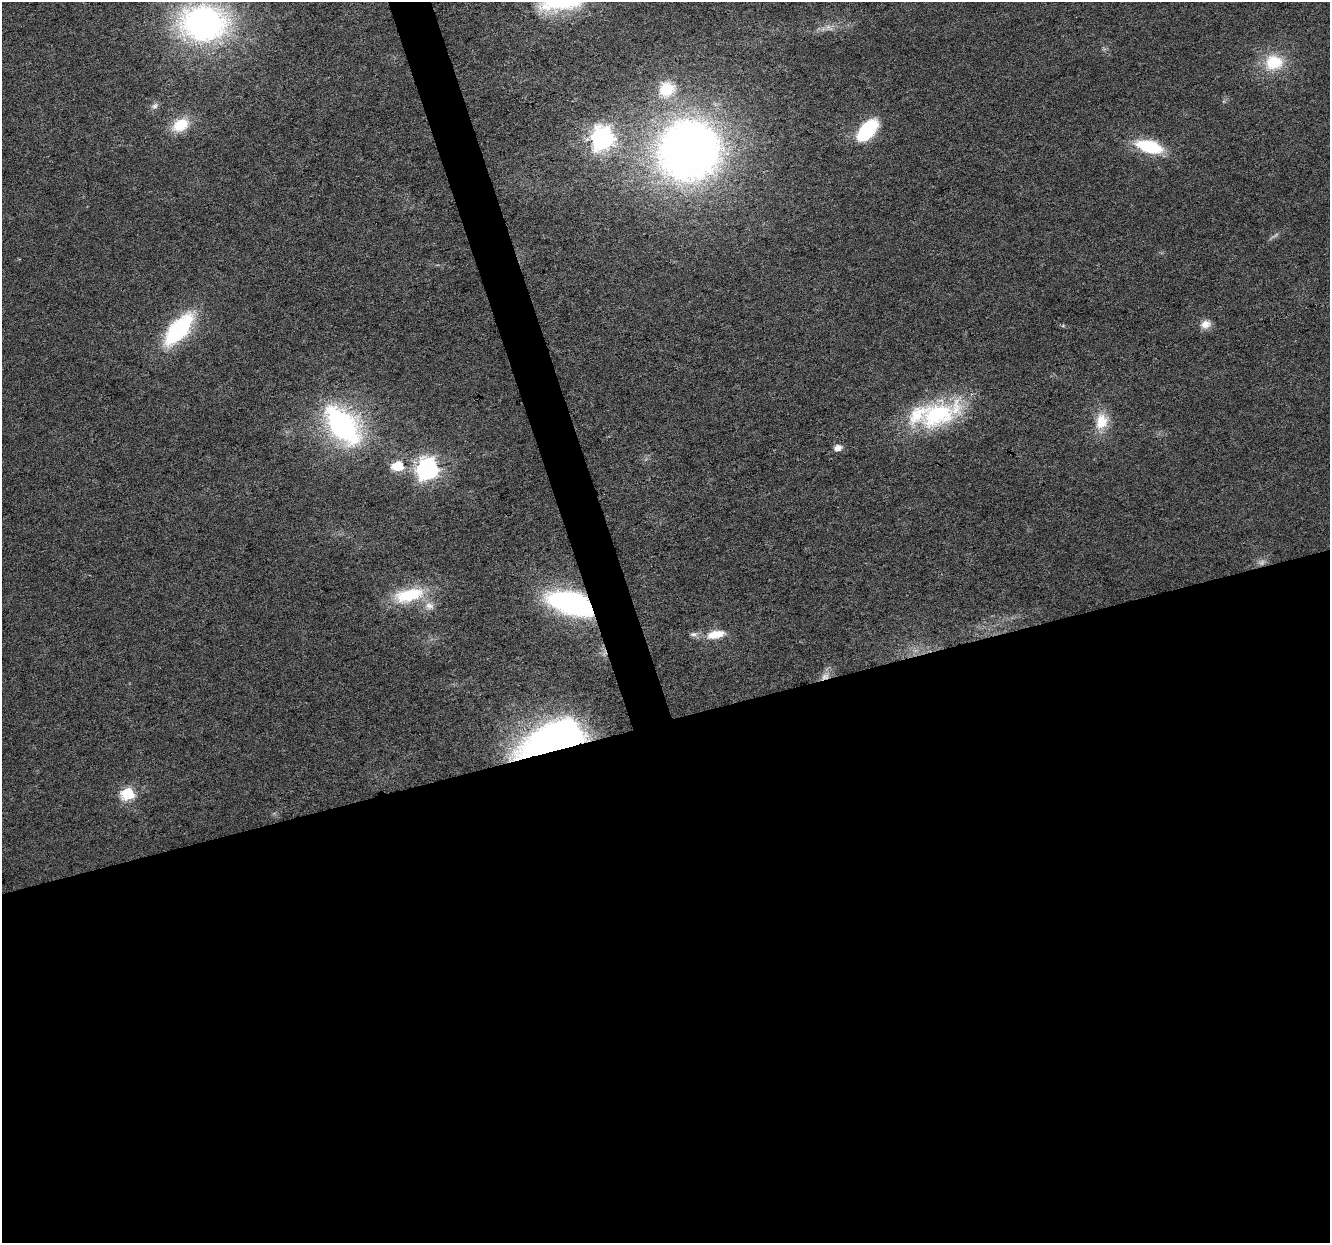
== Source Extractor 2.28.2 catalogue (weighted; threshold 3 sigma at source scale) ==
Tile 15 of 4 x 4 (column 3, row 4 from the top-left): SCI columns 2661-3988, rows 109-1349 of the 5317 x 5130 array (HDU 1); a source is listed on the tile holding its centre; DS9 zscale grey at full resolution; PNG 1332 x 1245 px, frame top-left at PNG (2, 2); no overlay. Shown black and unused: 44% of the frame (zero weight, under 3 of 6 exposures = <1% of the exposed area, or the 3 px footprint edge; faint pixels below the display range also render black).
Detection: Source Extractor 2.28.2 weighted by HDU 2 'WHT'; one run over the whole footprint, this tile lists its part. Background 0.0256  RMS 0.0026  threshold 0.0107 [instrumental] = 3 sigma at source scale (4.09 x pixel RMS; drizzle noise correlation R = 1.36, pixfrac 0.8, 0.0396/0.0396 arcsec/px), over >= 5 px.
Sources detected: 30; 3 too faint to see at this stretch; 1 inside a brighter object's white glare — not listed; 1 inside a brighter listed object's ellipse — not listed separately; the other 25 listed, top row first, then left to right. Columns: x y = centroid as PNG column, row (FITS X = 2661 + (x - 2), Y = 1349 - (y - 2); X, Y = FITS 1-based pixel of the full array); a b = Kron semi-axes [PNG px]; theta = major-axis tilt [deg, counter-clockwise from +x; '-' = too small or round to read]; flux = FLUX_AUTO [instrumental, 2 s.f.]
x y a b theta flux
203 23 48 36 -2 70
1274 62 24 20 11 9.9
666 89 21 19 44 8.7
155 106 10 7 28 0.97
180 125 22 14 31 6.9
867 130 27 14 49 16
602 138 8 8 - 180
1149 146 28 13 -16 14
689 150 51 50 - 220
1206 324 13 11 17 2.1
179 329 33 15 49 31
937 414 51 24 18 32
1101 421 23 16 79 5.8
343 425 47 27 -50 49
838 448 7 5 13 2.1
398 466 6 6 - 17
427 469 8 8 - 160
409 595 40 17 15 13
572 604 31 15 -17 74
429 606 13 10 -39 2.2
693 634 11 6 8 0.95
716 634 22 9 12 5.2
825 676 13 8 37 2.1
552 745 47 25 15 140
127 794 7 6 - 30
Overlapping masked pixels (flux is a lower limit): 3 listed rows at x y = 572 604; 825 676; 552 745